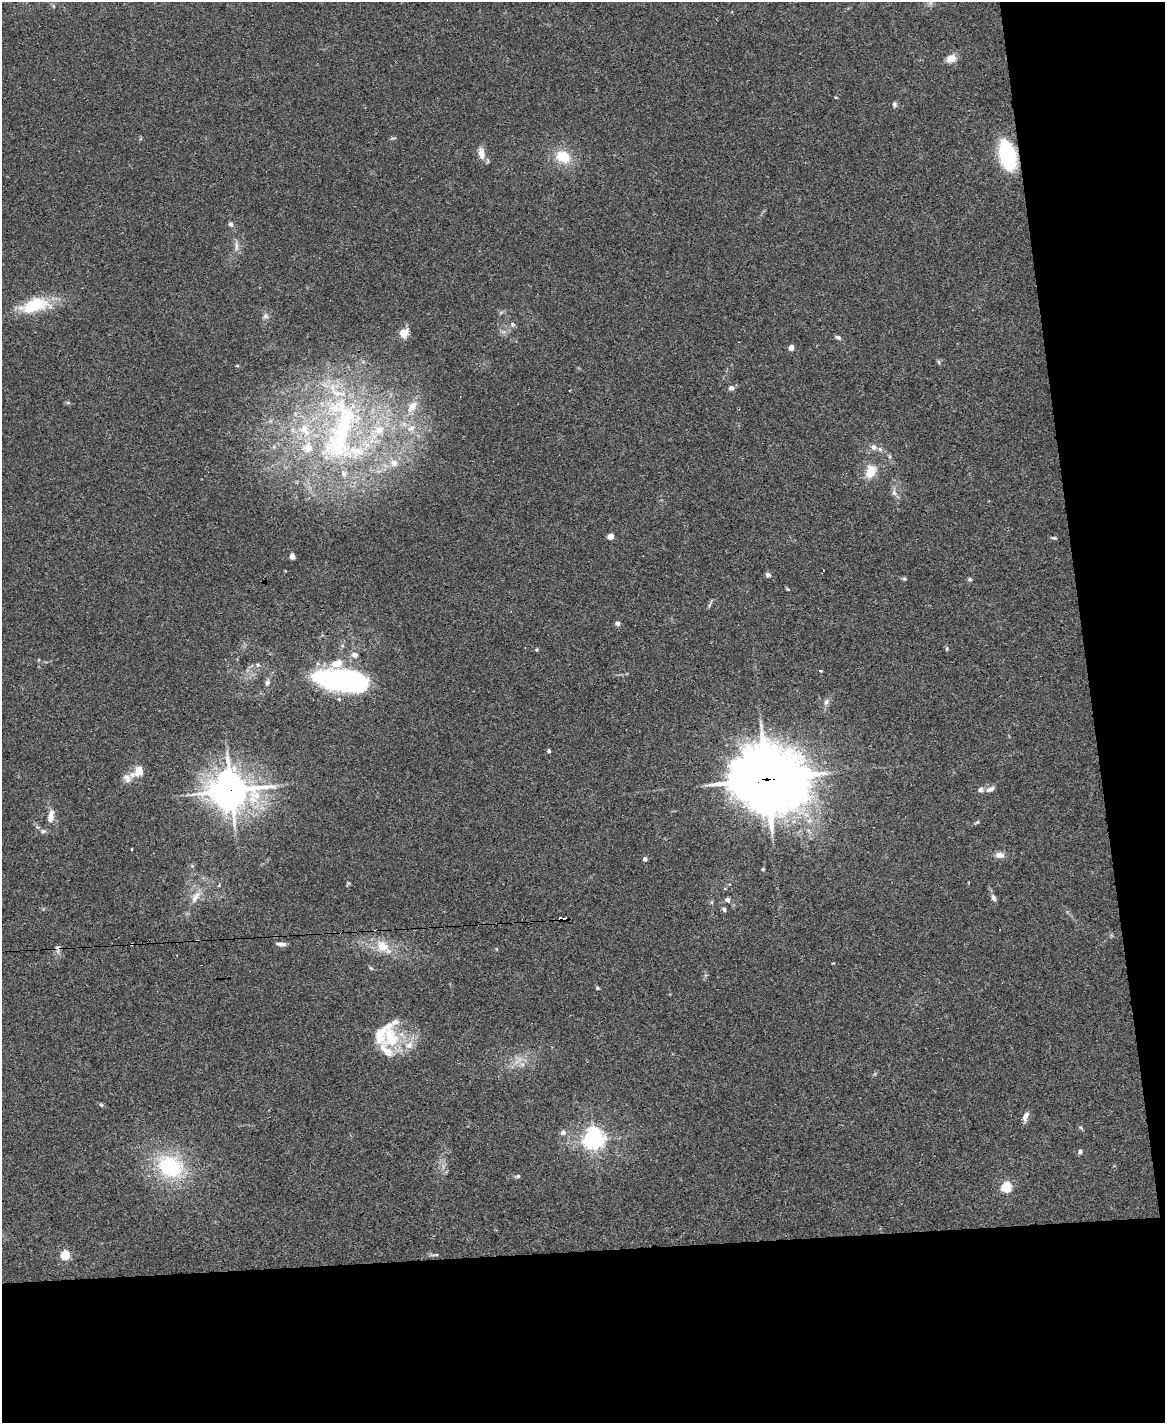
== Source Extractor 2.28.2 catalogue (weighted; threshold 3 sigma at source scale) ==
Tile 12 of 4 x 3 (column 4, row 3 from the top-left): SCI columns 3494-4656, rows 239-1659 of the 4656 x 4633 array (HDU 1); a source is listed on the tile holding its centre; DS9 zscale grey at full resolution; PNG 1167 x 1425 px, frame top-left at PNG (2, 2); no overlay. Shown black and unused: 18% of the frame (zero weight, under 3 of 4 exposures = <1% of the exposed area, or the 3 px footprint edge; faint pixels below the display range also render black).
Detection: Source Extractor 2.28.2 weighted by HDU 2 'WHT'; one run over the whole footprint, this tile lists its part. Background 0.0537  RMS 0.0046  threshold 0.0206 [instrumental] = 3 sigma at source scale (4.5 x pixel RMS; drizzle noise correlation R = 1.50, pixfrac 1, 0.05/0.05 arcsec/px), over >= 5 px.
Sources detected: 92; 2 inside a brighter object's white glare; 2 cosmic-ray / hot-pixel residue — not listed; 15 inside a brighter listed object's ellipse — not listed separately; the other 73 listed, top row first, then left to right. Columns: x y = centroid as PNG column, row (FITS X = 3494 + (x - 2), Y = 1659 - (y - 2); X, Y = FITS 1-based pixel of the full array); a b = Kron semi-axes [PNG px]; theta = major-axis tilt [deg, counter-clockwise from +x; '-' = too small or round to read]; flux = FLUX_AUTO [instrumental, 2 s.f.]
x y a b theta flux
951 58 10 7 27 4.6
894 104 7 6 - 1.1
482 154 16 8 -79 3.8
1007 155 26 12 -77 42
563 156 19 15 -24 11
231 224 7 6 - 1.1
236 246 16 4 -86 1.8
35 305 40 17 14 19
265 316 8 7 - 1.3
512 324 6 4 -72 0.67
404 333 14 10 56 4.4
838 337 7 5 -15 1.1
791 347 5 4 - 2.8
939 362 6 4 -87 0.65
237 366 4 3 - 0.79
731 388 7 6 - 1.4
68 403 6 4 -19 0.6
412 406 19 9 54 5.6
411 428 10 8 6 3
341 431 109 39 81 110
873 447 8 6 -66 1.8
394 463 9 9 - 3.2
871 471 19 13 68 6.8
894 493 8 6 -85 1.6
610 536 4 4 - 5.7
1054 538 6 4 -5 0.63
292 556 6 4 -80 1.8
768 575 6 6 - 1.1
904 579 5 5 - 0.6
970 579 6 5 - 0.73
787 589 6 3 -53 0.5
617 623 6 5 - 1.2
947 649 6 4 89 0.55
536 650 4 4 - 0.5
355 655 10 8 -13 2
821 670 3 3 - 1.1
345 680 45 18 -8 95
267 683 7 6 - 1.2
339 699 3 3 - 1.2
826 702 9 5 75 1.5
549 751 4 3 - 0.98
138 771 17 10 38 6
767 779 27 23 -9 2500
990 789 13 6 24 2
231 790 14 13 - 760
51 816 15 7 81 4.4
977 822 6 4 43 0.64
43 831 7 6 - 1.2
131 849 3 3 - 0.81
1000 855 11 8 0 2.5
645 859 4 4 - 1.6
763 869 6 3 72 0.48
195 897 20 8 58 4.4
993 898 10 6 -63 1.5
727 900 7 6 - 1.5
724 909 6 5 - 0.9
563 919 5 4 - 47
131 944 3 3 - 1.9
281 944 12 5 -4 1.7
383 946 22 13 -36 8.8
371 968 6 4 -44 0.6
597 988 5 4 - 0.6
391 1038 30 19 -64 18
101 1105 5 4 - 0.6
1025 1116 12 6 69 2.3
563 1132 6 5 - 2.1
594 1140 7 6 - 210
1080 1151 6 5 - 1.1
170 1166 41 32 -27 35
518 1176 6 4 14 0.77
1006 1187 5 5 - 37
65 1255 5 5 - 23
436 1255 6 3 18 0.49
Overlapping masked pixels (flux is a lower limit): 4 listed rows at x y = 767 779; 231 790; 563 919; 131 944